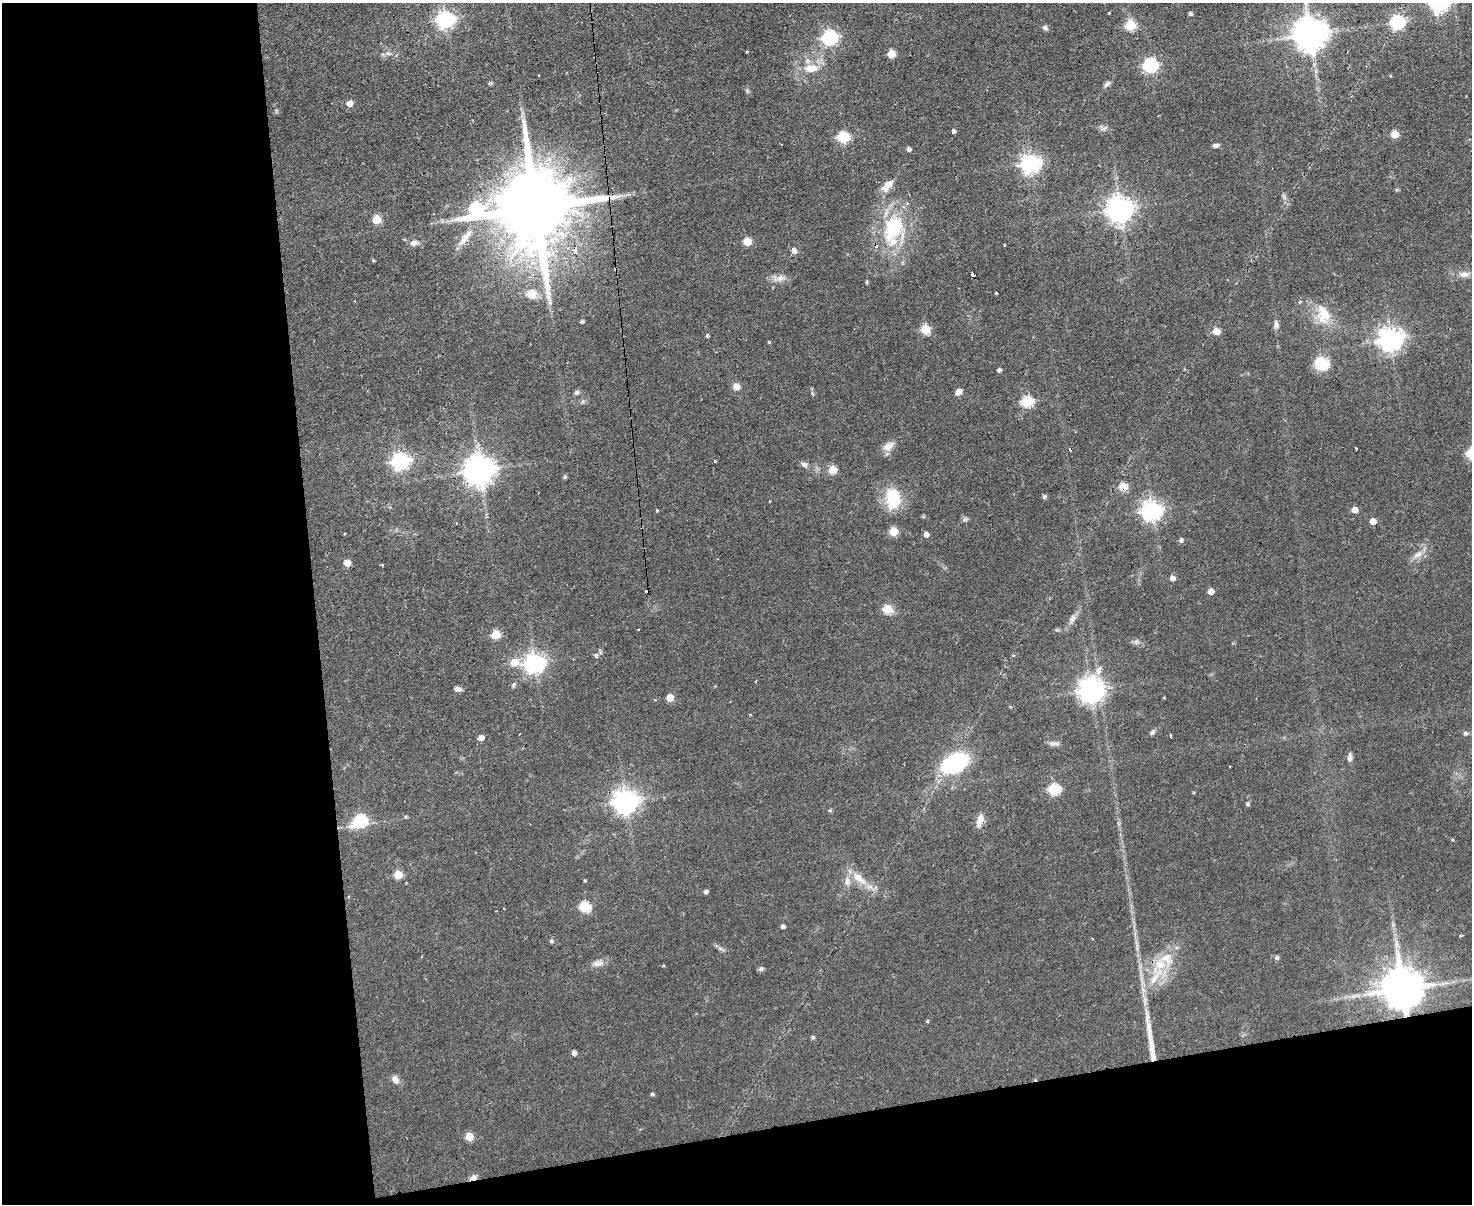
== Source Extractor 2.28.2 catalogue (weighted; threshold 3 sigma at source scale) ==
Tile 10 of 3 x 4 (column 1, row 4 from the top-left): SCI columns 244-1713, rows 1-1202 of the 4782 x 4810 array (HDU 1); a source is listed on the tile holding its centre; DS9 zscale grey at full resolution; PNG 1474 x 1206 px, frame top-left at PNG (2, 3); no overlay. Shown black and unused: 28% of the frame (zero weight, under 2 of 3 exposures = <1% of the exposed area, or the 3 px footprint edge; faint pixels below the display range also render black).
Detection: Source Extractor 2.28.2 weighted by HDU 2 'WHT'; one run over the whole footprint, this tile lists its part. Background 0.0587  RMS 0.0058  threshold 0.0261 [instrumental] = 3 sigma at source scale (4.5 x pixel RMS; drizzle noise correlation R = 1.50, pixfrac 1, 0.05/0.05 arcsec/px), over >= 5 px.
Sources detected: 142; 1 inside a brighter object's white glare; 9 cosmic-ray / hot-pixel residue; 2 long thin detections or spike segments (spike, bleed or trail) — not listed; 2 inside a brighter listed object's ellipse — not listed separately; the other 128 listed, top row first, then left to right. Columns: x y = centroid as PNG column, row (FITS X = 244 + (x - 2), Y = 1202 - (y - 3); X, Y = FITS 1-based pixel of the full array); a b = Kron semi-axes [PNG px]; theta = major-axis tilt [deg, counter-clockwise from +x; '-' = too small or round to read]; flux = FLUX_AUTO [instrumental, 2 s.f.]
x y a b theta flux
1109 13 3 3 - 0.93
1190 14 4 3 - 1.3
445 19 7 7 - 210
1397 22 7 6 - 94
1130 25 6 6 - 33
1045 28 7 6 - 1.6
1310 35 9 9 - 1300
830 37 7 6 - 130
388 54 8 3 -19 1.2
891 54 5 5 - 14
1150 65 6 6 - 110
811 68 20 11 0 9.3
490 83 7 3 31 0.7
1107 84 9 5 43 1.8
349 103 5 5 - 5.5
1104 129 9 4 19 1.4
1395 134 5 5 - 11
843 137 9 5 -4 43
1215 145 7 5 13 1.5
909 149 4 4 - 1.7
1030 164 7 7 - 270
887 186 19 9 47 5.7
476 209 15 12 6 79
535 209 24 17 -86 9000
1119 209 8 8 - 610
376 219 5 5 - 18
893 229 45 24 75 42
464 239 25 7 53 6.1
747 242 5 5 - 16
414 243 11 6 5 3
794 250 7 6 - 2.5
575 251 8 5 -89 6.6
374 260 4 3 - 0.66
1464 274 12 7 2 3.9
780 278 11 8 36 3.2
531 292 4 3 - 96
1300 302 5 4 - 0.75
1325 314 30 15 -56 14
582 322 4 4 - 1
1276 325 11 7 -81 2.2
925 329 5 5 - 25
1216 331 5 5 - 7.6
707 336 4 4 - 1
1390 340 8 8 - 470
769 342 4 3 - 0.54
1321 364 16 14 -33 16
999 370 4 4 - 1.6
736 386 8 7 - 3.5
576 392 8 6 42 1.3
959 392 7 5 38 3.9
812 393 6 3 -72 0.81
1027 401 6 5 - 48
888 446 14 9 37 5.4
1356 448 3 3 - 2.2
1070 450 3 2 - 1
400 461 7 7 - 210
804 464 10 6 -24 1.9
833 470 5 5 - 16
479 471 9 9 - 860
565 477 5 4 - 0.99
1123 487 5 5 - 13
1044 497 6 5 - 1
893 499 28 18 -90 20
657 510 3 3 - 1.8
1151 510 8 7 - 310
1355 510 5 5 - 7.1
965 519 6 6 - 1.2
1373 521 5 5 - 6.3
456 524 2 2 - 0.63
894 531 5 5 - 19
344 534 3 2 - 0.39
926 534 5 5 - 3.1
1181 540 5 4 - 1.6
1418 554 13 7 28 3.7
347 563 5 5 - 8.3
382 565 3 2 - 0.81
1172 578 5 5 - 3
1211 591 5 4 - 5.9
887 609 5 5 - 19
1072 618 12 7 66 2.8
496 635 5 5 - 19
600 652 6 4 -88 0.94
595 656 3 3 - 4.2
514 662 7 6 - 12
534 663 7 7 - 310
1098 671 11 7 72 3.1
513 685 7 5 69 1
458 689 9 5 -3 2
1091 690 8 8 - 530
670 697 5 5 - 12
1152 732 7 5 45 1.4
1465 733 6 5 - 0.94
1171 736 4 3 - 2.7
481 738 5 4 - 3.9
1052 743 12 5 -6 1.9
1350 758 10 5 87 2.3
955 763 22 13 26 70
1054 789 6 5 - 44
625 801 8 8 - 520
1247 804 4 4 - 1.2
830 810 6 4 0 0.7
406 816 4 3 - 1.2
980 820 16 7 69 5.1
360 821 8 6 33 68
398 875 5 5 - 14
859 878 25 10 -38 10
585 880 3 3 - 0.92
847 881 13 7 -80 3.4
706 892 4 4 - 1.5
585 907 6 5 - 38
783 927 4 3 - 1.6
1461 936 3 3 - 2.7
551 941 5 5 - 1.1
1396 945 9 4 82 2.1
1277 958 6 5 - 1
596 964 12 7 -3 2.9
1160 964 18 14 -31 13
761 969 7 5 21 1.1
1154 979 20 7 55 8
1402 989 11 11 - 2200
1353 996 7 4 -18 1.4
927 1021 4 4 - 0.64
813 1037 5 4 - 1
574 1053 5 4 - 2.4
395 1080 10 7 -61 3.4
652 1094 4 4 - 0.96
469 1137 5 5 - 14
473 1177 9 6 25 2.6
Overlapping masked pixels (flux is a lower limit): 6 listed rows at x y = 535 209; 464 239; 575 251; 1123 487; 1402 989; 473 1177
Isophote crosses this tile's border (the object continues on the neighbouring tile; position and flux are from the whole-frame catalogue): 1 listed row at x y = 1310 35